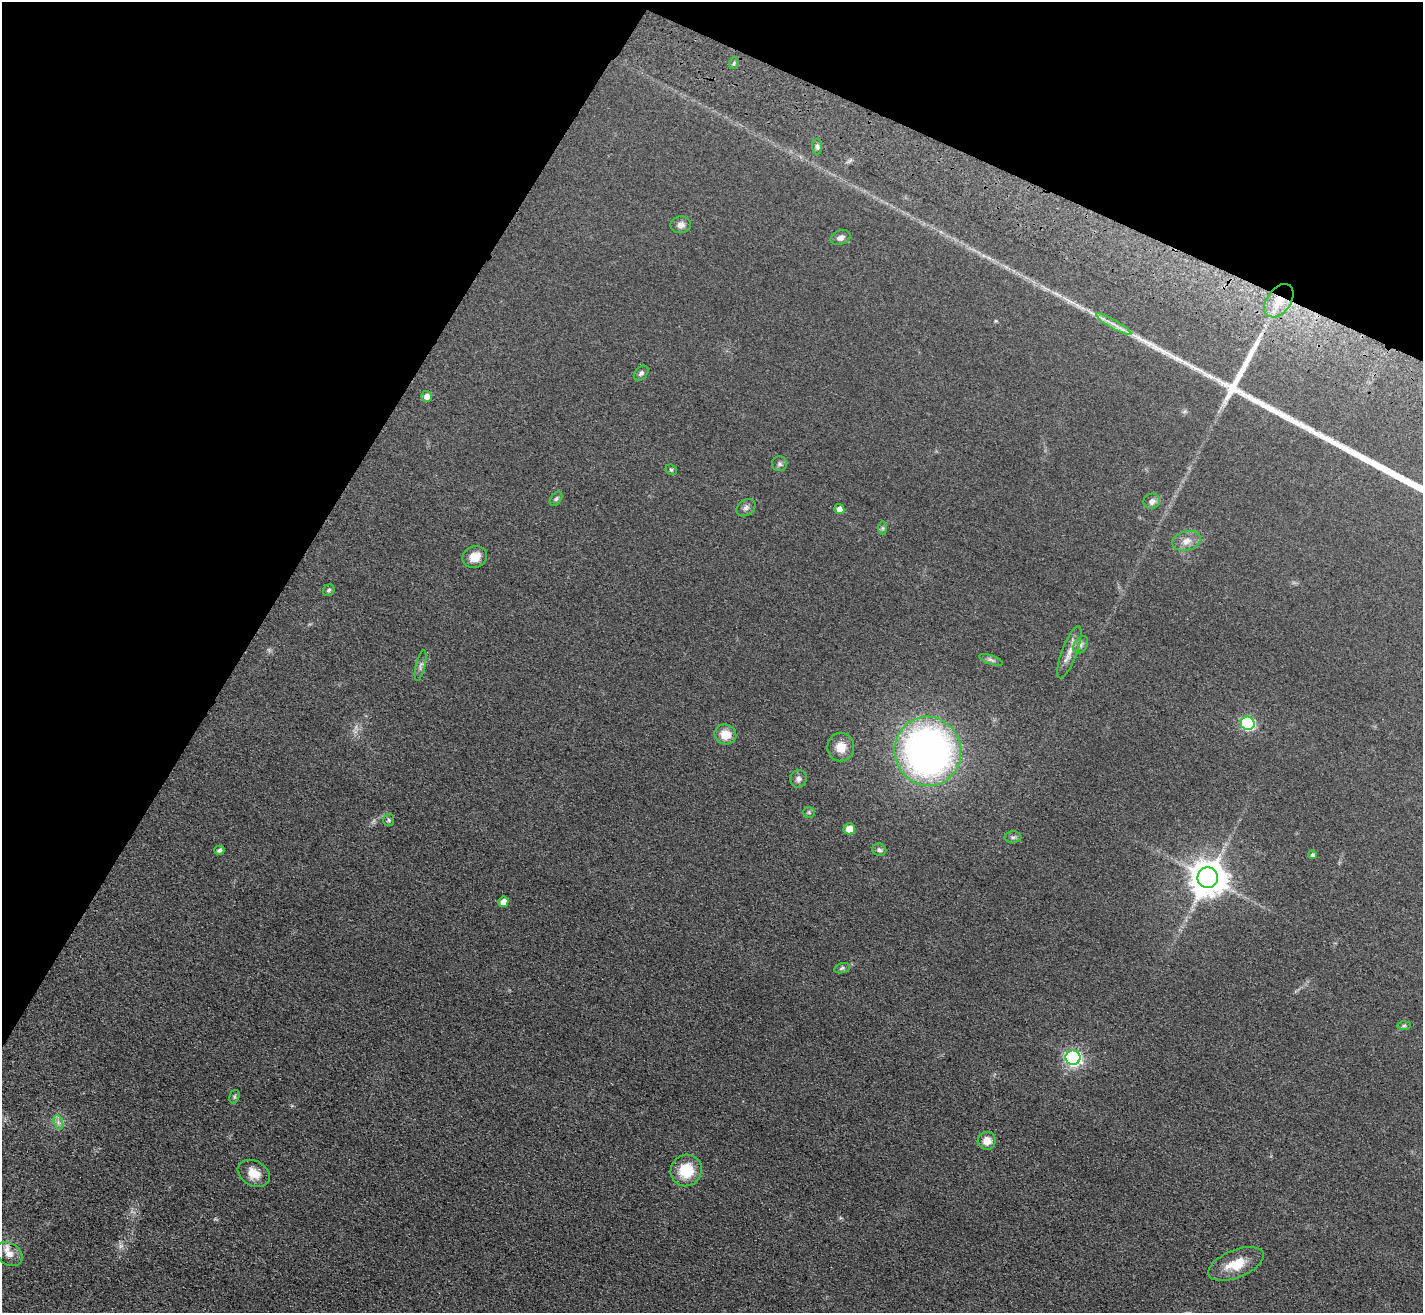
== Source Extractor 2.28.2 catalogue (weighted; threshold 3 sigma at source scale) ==
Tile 2 of 4 x 4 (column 2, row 1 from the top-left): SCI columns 1488-2908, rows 4191-5501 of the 5814 x 5891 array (HDU 1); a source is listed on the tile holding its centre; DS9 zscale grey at full resolution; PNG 1425 x 1315 px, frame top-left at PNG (2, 2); each listed source drawn as its Kron ellipse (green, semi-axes under 4 px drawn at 4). Shown black and unused: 26% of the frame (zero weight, under 3 of 4 exposures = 6% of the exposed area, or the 3 px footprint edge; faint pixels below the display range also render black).
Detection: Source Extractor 2.28.2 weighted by HDU 2 'WHT'; one run over the whole footprint, this tile lists its part. Background 0.067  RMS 0.0077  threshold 0.0347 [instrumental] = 3 sigma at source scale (4.5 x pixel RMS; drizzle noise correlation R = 1.50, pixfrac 1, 0.05/0.05 arcsec/px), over >= 5 px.
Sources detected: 48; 1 too faint to see at this stretch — neither listed nor drawn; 1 inside a brighter listed object's ellipse — not listed separately; the other 46 listed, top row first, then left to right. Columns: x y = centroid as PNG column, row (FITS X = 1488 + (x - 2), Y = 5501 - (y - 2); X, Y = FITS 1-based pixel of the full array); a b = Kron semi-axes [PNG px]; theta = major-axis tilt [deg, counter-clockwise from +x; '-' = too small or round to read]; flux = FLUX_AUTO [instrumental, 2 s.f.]
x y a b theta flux
734 63 6 3 71 1.1
817 147 7 5 -88 1.9
681 225 10 8 1 3.8
841 238 10 7 21 3.7
1279 301 19 12 53 14
1114 324 20 4 -30 5.3
641 373 8 6 46 2
426 396 5 5 - 4.9
780 464 7 7 - 2
671 470 6 5 - 1.1
556 499 8 5 54 1.6
1152 501 8 7 - 3.5
746 508 10 7 35 2.8
839 509 5 5 - 5.5
883 528 7 4 -90 1.4
1186 541 14 9 15 5.9
475 557 12 10 24 8.7
329 590 6 5 - 1.5
1081 645 9 6 57 2.5
1069 652 27 7 69 7.8
991 660 12 4 -20 2.3
421 665 16 4 76 2.7
1248 723 7 6 - 88
725 734 11 10 - 11
841 747 14 13 - 10
928 751 34 33 - 360
799 779 9 8 - 3
809 812 6 5 - 1.3
389 820 6 5 - 1.4
849 829 6 5 - 11
1013 837 8 6 1 1.9
219 850 5 4 - 2
879 850 7 6 - 2
1312 855 4 4 - 1.5
1208 878 10 10 - 1800
503 902 5 5 - 6.5
842 968 8 5 12 1.4
1404 1026 6 4 2 1.2
1073 1058 7 7 - 200
234 1097 7 5 74 1.3
58 1122 7 4 -72 2.2
987 1141 9 9 - 8
686 1170 16 15 - 22
254 1173 17 12 -29 10
9 1254 14 11 -36 6.5
1236 1264 29 14 22 18
Overlapping masked pixels (flux is a lower limit): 1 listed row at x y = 1279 301